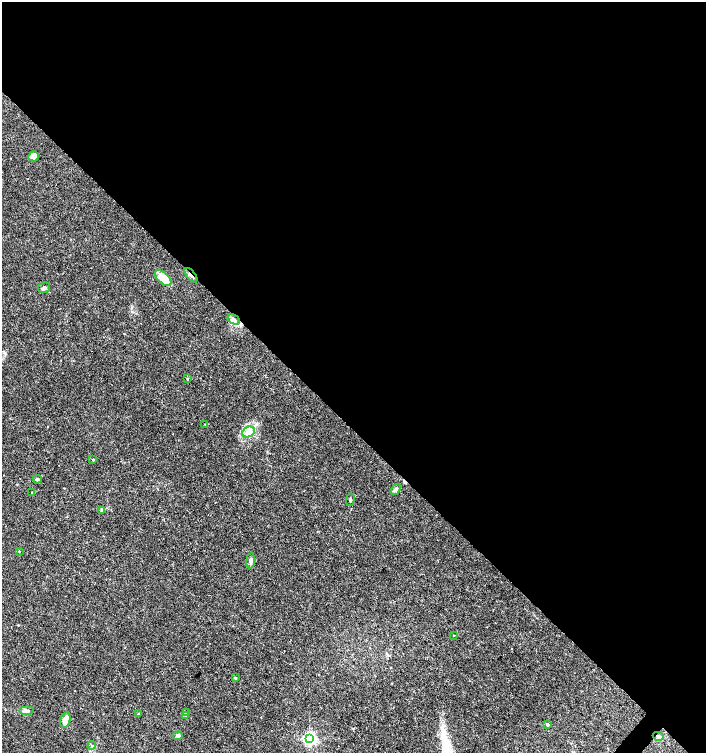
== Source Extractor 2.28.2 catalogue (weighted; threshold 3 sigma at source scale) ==
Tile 3 of 4 x 4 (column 3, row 1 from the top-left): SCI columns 3045-4451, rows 4509-6010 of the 6023 x 6017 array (HDU 1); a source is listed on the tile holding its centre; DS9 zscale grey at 2 x 2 block average (1 PNG px = mean of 2 x 2 image px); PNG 708 x 755 px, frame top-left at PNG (2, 2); each listed source drawn as its Kron ellipse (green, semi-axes under 4 px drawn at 4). Shown black and unused: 57% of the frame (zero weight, under 3 of 4 exposures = <1% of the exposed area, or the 3 px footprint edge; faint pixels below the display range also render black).
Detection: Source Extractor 2.28.2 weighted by HDU 2 'WHT'; one run over the whole footprint, this tile lists its part. Background 0.0327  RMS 0.0032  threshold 0.0145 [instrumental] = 3 sigma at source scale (4.5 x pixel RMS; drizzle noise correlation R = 1.50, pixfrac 1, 0.0396/0.0396 arcsec/px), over >= 5 px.
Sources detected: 30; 1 cosmic-ray / hot-pixel residue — neither listed nor drawn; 1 inside a brighter listed object's ellipse — not listed separately; the other 28 listed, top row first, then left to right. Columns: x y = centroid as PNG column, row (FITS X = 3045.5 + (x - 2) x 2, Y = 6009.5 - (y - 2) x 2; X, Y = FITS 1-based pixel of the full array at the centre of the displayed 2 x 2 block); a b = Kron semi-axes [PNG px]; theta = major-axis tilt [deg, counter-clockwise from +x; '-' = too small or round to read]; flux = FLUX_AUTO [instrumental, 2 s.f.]
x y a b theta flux
34 156 5 5 - 6.4
191 275 8 2 -50 2.1
163 278 10 5 -42 12
44 288 6 5 - 1.6
234 319 6 4 -30 2.3
187 379 3 2 - 0.66
205 424 3 2 - 0.41
248 432 6 5 - 3.6
93 460 3 2 - 0.52
37 479 4 3 - 1.3
396 490 6 4 52 1.7
32 492 2 2 - 0.54
350 499 6 2 88 1
102 510 3 2 - 0.58
19 551 3 2 - 0.3
251 561 8 4 84 2
454 635 3 2 - 0.33
235 678 3 2 - 1.2
26 711 7 3 0 1.4
186 713 2 2 - 2.6
138 714 3 2 - 0.59
186 716 3 2 - 2.3
65 720 8 5 75 5.3
548 725 2 2 - 2.2
178 736 5 4 - 1.9
658 736 5 3 - 1.3
309 738 4 3 - 190
92 745 4 2 - 0.82
Overlapping masked pixels (flux is a lower limit): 1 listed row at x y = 191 275